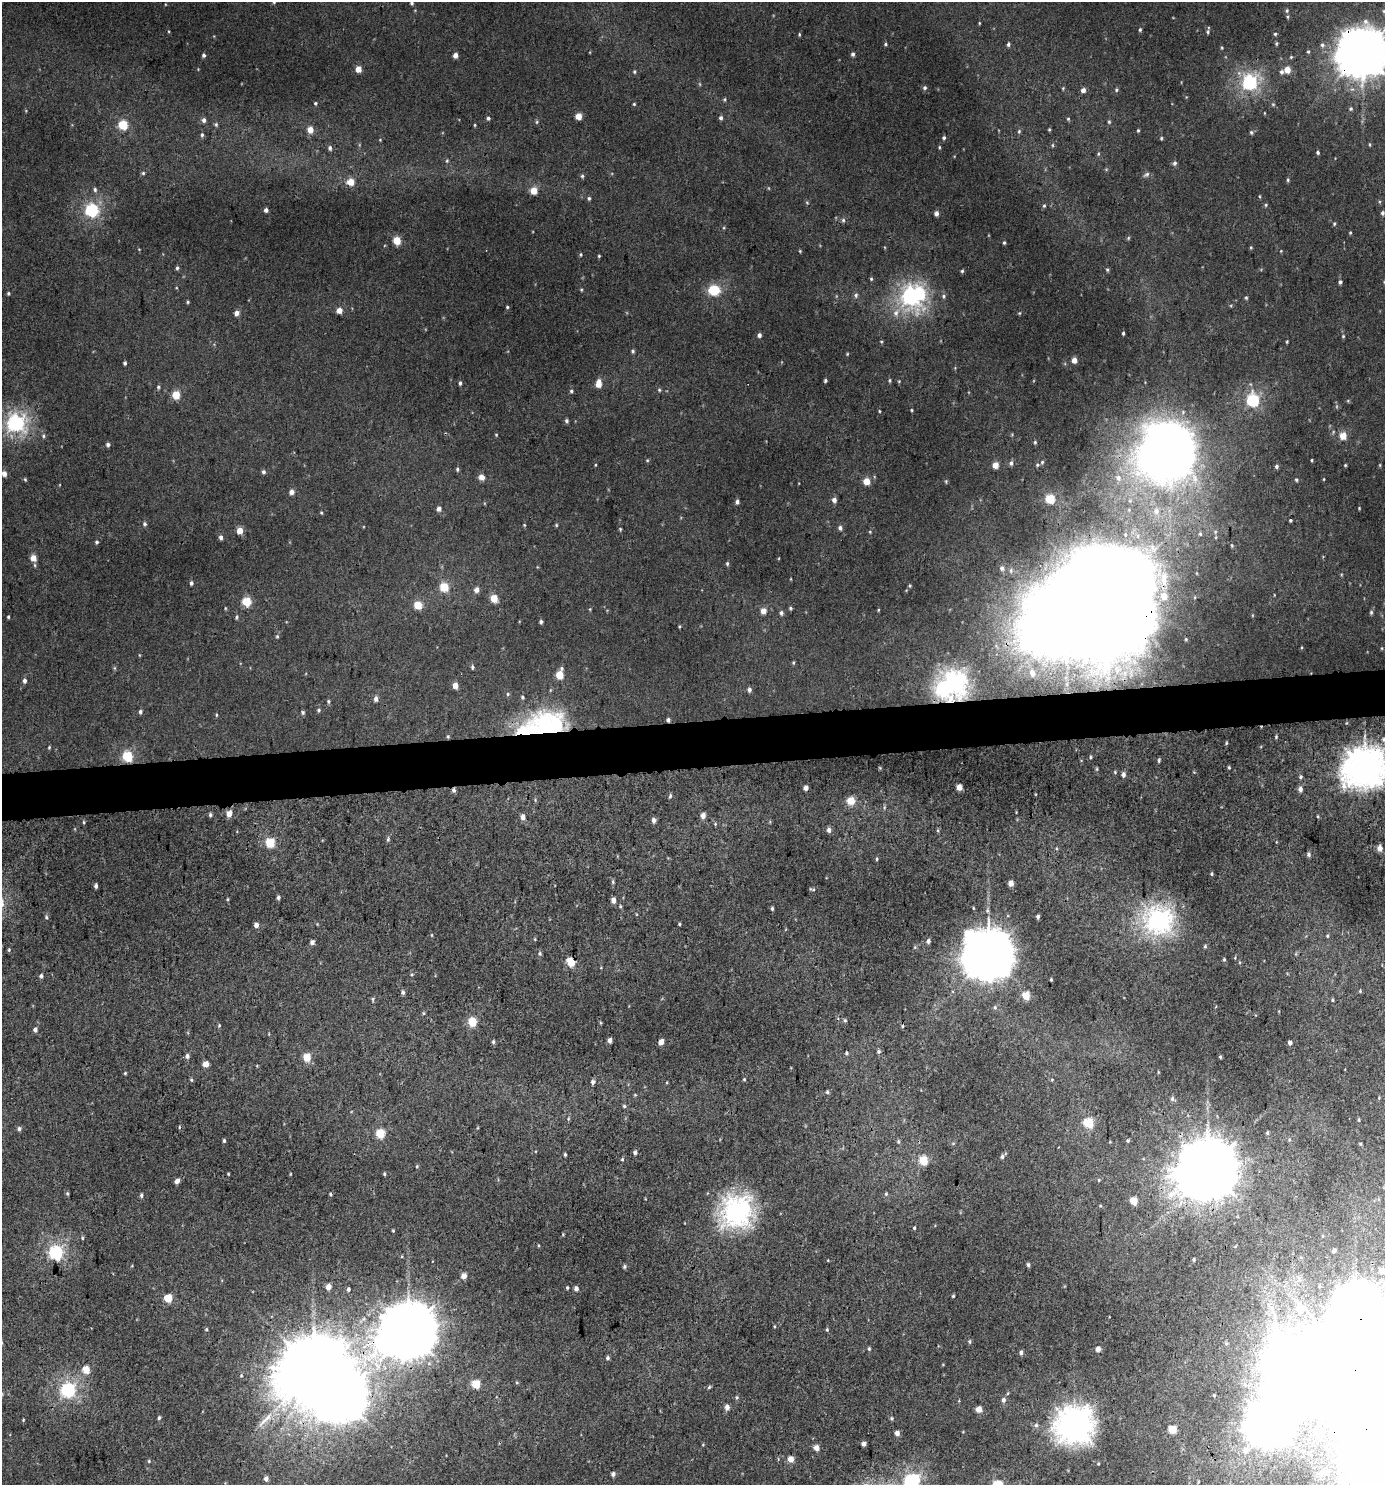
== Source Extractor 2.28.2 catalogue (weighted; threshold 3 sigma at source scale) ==
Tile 5 of 3 x 3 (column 2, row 2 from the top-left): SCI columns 1389-2771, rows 1488-2970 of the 4199 x 4457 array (HDU 1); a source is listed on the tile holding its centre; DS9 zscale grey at full resolution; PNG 1387 x 1487 px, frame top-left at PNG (2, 2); no overlay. Shown black and unused: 3% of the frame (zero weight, under 3 of 4 exposures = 1% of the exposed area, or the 3 px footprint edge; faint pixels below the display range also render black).
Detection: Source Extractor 2.28.2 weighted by HDU 2 'WHT'; one run over the whole footprint, this tile lists its part. Background 0.00555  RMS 0.0031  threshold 0.0141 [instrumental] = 3 sigma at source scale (4.5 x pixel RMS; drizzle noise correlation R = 1.50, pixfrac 1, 0.0396/0.0396 arcsec/px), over >= 5 px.
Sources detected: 405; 12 inside a brighter object's white glare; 1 long thin detection or spike segment (spike, bleed or trail) — not listed; the other 392 listed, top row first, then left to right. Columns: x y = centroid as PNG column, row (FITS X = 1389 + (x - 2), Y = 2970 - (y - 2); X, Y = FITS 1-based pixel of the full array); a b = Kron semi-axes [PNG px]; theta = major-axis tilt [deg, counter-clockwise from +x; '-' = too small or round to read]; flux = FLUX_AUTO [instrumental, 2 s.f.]
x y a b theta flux
274 2 4 3 - 0.29
412 3 5 4 - 0.46
1287 11 6 4 71 0.51
979 23 5 3 - 0.28
1140 30 5 4 - 0.46
1208 32 5 4 - 0.46
799 34 4 3 - 0.32
1275 34 4 4 - 0.39
1276 43 5 4 - 0.4
885 44 4 4 - 0.42
1008 44 6 4 86 0.6
1322 45 6 6 - 0.76
1222 48 4 3 - 0.29
1308 52 5 4 - 0.39
1362 52 17 16 - 910
853 54 5 4 - 0.73
204 55 4 4 - 0.68
455 55 4 4 - 2
1291 57 5 3 - 0.32
358 69 4 4 - 4.6
1287 70 5 5 - 4
634 72 5 4 - 0.42
1281 72 5 5 - 0.71
1250 82 6 6 - 72
925 88 5 5 - 0.62
1063 88 4 3 - 0.29
1083 90 4 4 - 1.9
1116 90 5 4 - 0.44
725 99 5 3 - 0.34
315 103 4 3 - 0.37
634 104 4 4 - 0.33
1273 104 5 5 - 0.42
1351 109 5 4 - 0.46
578 116 4 4 - 4.9
488 118 5 4 - 0.56
721 118 5 5 - 0.7
1068 119 5 4 - 0.37
204 120 6 5 - 0.86
537 122 5 4 - 0.42
1109 122 5 4 - 0.43
216 124 5 4 - 0.46
123 125 5 5 - 18
475 125 4 3 - 0.29
310 130 5 5 - 3.7
1049 130 4 4 - 0.33
1138 130 4 3 - 0.36
1019 131 5 5 - 0.45
1251 132 6 4 -75 0.52
202 135 5 4 - 0.51
944 138 5 5 - 0.57
1161 138 4 4 - 0.37
1052 145 5 3 - 0.33
939 147 5 3 - 0.31
330 148 5 4 - 0.69
1318 153 4 4 - 0.51
1098 154 5 3 - 0.34
447 161 5 4 - 0.38
1175 163 6 5 - 0.78
143 173 5 5 - 0.45
1146 174 9 5 28 0.8
582 176 5 5 - 0.5
1288 180 5 4 - 0.42
350 182 5 5 - 5.5
95 189 6 4 -89 0.61
534 191 5 5 - 5.8
589 198 5 4 - 0.48
1266 205 5 4 - 0.38
1044 206 5 4 - 0.42
92 210 6 6 - 54
266 210 4 4 - 1.1
936 213 4 4 - 1.5
1382 213 5 4 - 0.64
843 220 6 5 - 0.59
1334 224 5 4 - 0.39
1350 233 4 3 - 0.31
1128 238 6 3 72 0.36
397 240 5 5 - 9.2
1004 243 4 4 - 0.42
1251 247 4 4 - 0.32
800 251 4 3 - 0.3
1281 251 3 3 - 0.23
581 254 5 3 - 0.33
599 256 4 3 - 0.34
177 268 5 4 - 0.49
1107 270 5 4 - 0.4
962 271 4 4 - 0.45
871 279 5 4 - 0.37
1340 282 5 4 - 0.58
581 290 4 3 - 0.3
714 290 7 6 - 13
8 293 4 4 - 0.43
856 295 7 5 78 0.71
911 296 8 7 - 120
943 296 5 5 - 0.54
1246 298 5 4 - 0.41
188 302 4 3 - 0.38
507 307 4 4 - 0.35
339 310 4 4 - 3.6
236 313 5 5 - 1.7
896 313 9 8 - 2
1019 313 4 4 - 0.3
1123 333 3 3 - 0.42
759 335 4 4 - 1
1343 336 5 3 - 0.34
881 341 5 3 - 0.29
1287 342 3 3 - 0.31
633 351 5 4 - 0.48
847 354 4 3 - 0.27
1074 360 4 4 - 2.7
125 363 4 3 - 0.64
890 380 5 3 - 0.38
825 381 4 4 - 0.52
899 381 4 3 - 0.26
460 383 5 4 - 0.56
598 384 6 4 83 4.6
158 387 5 4 - 0.51
659 390 5 4 - 0.38
571 391 5 4 - 0.47
176 395 5 5 - 10
1253 400 6 6 - 45
912 410 4 3 - 0.3
879 411 4 3 - 0.26
567 421 5 5 - 0.62
16 423 7 7 - 98
496 435 4 4 - 0.29
43 436 5 4 - 0.45
1343 436 5 5 - 5.1
1035 442 5 4 - 0.42
108 445 5 5 - 0.76
1169 451 32 26 40 400
647 460 5 4 - 0.35
1312 460 4 2 - 0.29
1042 462 5 4 - 0.43
1011 463 7 6 - 0.82
595 465 4 3 - 0.25
995 465 4 4 - 3.9
1037 465 5 4 - 0.4
1345 465 3 3 - 0.31
1277 466 5 4 - 0.63
457 469 5 4 - 0.54
263 472 5 4 - 0.81
4 474 5 4 - 2.1
481 477 6 5 - 2.2
1118 478 9 8 - 2
25 479 4 4 - 0.36
1324 479 4 3 - 0.22
1296 480 5 3 - 0.42
866 481 5 5 - 5.8
946 481 5 4 - 0.37
291 492 4 4 - 1.9
1050 499 5 5 - 16
834 500 6 5 - 1.3
737 502 5 4 - 0.92
1359 508 3 3 - 0.25
439 509 4 4 - 1.6
1156 511 9 9 - 2.5
321 513 4 3 - 0.33
1290 520 3 3 - 0.47
145 524 5 5 - 0.64
524 525 4 4 - 0.3
556 525 5 4 - 0.33
840 528 5 5 - 0.96
620 529 4 4 - 0.32
240 530 5 4 - 4.3
870 532 4 3 - 0.28
1200 534 6 5 - 0.49
221 537 5 4 - 0.94
97 542 5 4 - 0.49
1232 545 5 3 - 0.29
33 558 5 5 - 4.1
727 563 5 4 - 0.48
1002 568 6 5 - 1.1
1164 578 18 7 89 3.2
191 583 5 4 - 0.7
910 586 4 4 - 0.34
444 587 5 5 - 13
476 590 6 5 - 1.4
1164 596 4 4 - 4.5
1107 597 37 31 -70 2800
494 598 5 4 - 7.4
246 601 5 5 - 14
418 605 5 5 - 9.2
225 608 5 3 - 0.27
790 608 5 4 - 0.42
590 609 5 3 - 0.29
878 610 5 3 - 0.25
763 611 5 4 - 3
1371 612 5 4 - 0.49
781 613 6 5 - 0.74
8 617 3 3 - 0.35
237 617 5 4 - 0.48
541 622 4 3 - 0.64
277 636 5 4 - 0.39
793 663 5 4 - 0.39
472 667 6 4 -90 0.51
1032 673 6 5 - 1.8
560 674 6 5 - 8.6
24 680 5 4 - 1.1
954 683 10 9 - 160
455 685 4 4 - 3.4
749 690 6 5 - 0.87
508 694 5 4 - 0.42
522 697 4 4 - 0.41
376 699 6 5 - 1.1
328 701 5 4 - 0.44
319 710 5 5 - 0.52
140 711 5 5 - 0.64
303 712 5 4 - 0.53
216 715 5 3 - 0.28
668 720 5 4 - 0.71
547 729 11 9 -4 220
448 736 5 4 - 0.37
1276 737 5 4 - 0.37
1383 739 7 7 - 0.98
1226 743 4 3 - 0.31
49 747 4 4 - 0.32
127 756 5 5 - 22
1090 757 4 4 - 0.37
1159 760 5 3 - 0.47
1229 767 4 3 - 0.34
1365 768 16 14 28 470
1097 769 6 4 90 0.35
1115 772 5 4 - 0.35
1123 775 6 5 - 1.1
1301 777 5 4 - 0.45
959 787 4 4 - 3.7
806 788 4 4 - 1.6
1300 789 6 5 - 1.4
454 790 6 5 - 0.83
670 796 6 4 80 0.53
535 800 6 3 74 0.38
851 801 6 6 - 5.9
884 807 6 4 -74 0.42
229 814 5 4 - 3.1
210 815 5 4 - 0.52
703 816 5 4 - 2.4
1318 816 4 3 - 0.32
523 817 5 4 - 1.8
654 820 6 5 - 1
84 822 4 4 - 0.34
715 824 5 4 - 0.34
829 830 6 5 - 1.3
938 830 5 3 - 0.4
388 839 6 4 -83 0.55
270 843 5 5 - 17
1380 848 6 5 - 2.3
1309 854 6 5 - 0.76
877 859 4 4 - 0.37
1212 874 3 3 - 0.36
613 882 6 4 -89 0.47
1011 883 4 4 - 2.7
96 886 5 3 - 0.81
278 897 4 4 - 0.72
227 899 5 3 - 0.3
613 900 5 4 - 1.9
620 906 5 4 - 0.34
772 908 4 3 - 0.49
46 917 6 4 -76 0.53
1038 917 4 3 - 0.76
1159 920 10 9 - 150
679 924 3 3 - 0.35
256 925 4 4 - 1.5
432 935 5 3 - 0.27
1327 936 5 4 - 0.42
928 941 5 5 - 0.9
312 942 5 4 - 1.3
1205 946 5 5 - 0.44
9 950 5 4 - 0.41
540 953 6 5 - 0.54
989 955 17 16 - 940
1235 958 5 3 - 0.26
1224 959 4 4 - 0.38
571 962 5 5 - 14
41 976 5 4 - 0.67
1051 980 3 2 - 0.32
1360 991 5 4 - 0.33
403 992 6 4 -85 0.69
1026 996 5 5 - 7.3
373 999 7 3 -82 0.43
1332 1000 4 4 - 0.39
995 1007 6 5 - 0.56
423 1013 5 3 - 0.34
845 1020 6 4 -67 0.5
472 1022 5 5 - 13
219 1025 5 4 - 0.37
902 1026 5 4 - 0.37
35 1030 5 5 - 0.98
610 1040 4 4 - 1.8
493 1042 6 4 78 0.53
661 1042 4 4 - 3.5
1290 1043 4 4 - 1.3
879 1051 5 5 - 0.65
846 1053 5 4 - 0.54
187 1056 6 5 - 0.9
307 1057 5 5 - 9.5
1220 1057 4 3 - 0.42
206 1064 4 4 - 4
125 1073 4 3 - 0.36
744 1079 4 3 - 0.35
191 1080 5 4 - 0.39
593 1082 5 4 - 0.94
827 1092 5 4 - 0.53
1172 1099 7 6 - 0.77
624 1106 5 4 - 0.45
568 1119 6 3 72 0.37
1359 1120 5 3 - 0.38
1088 1123 5 5 - 21
179 1127 5 3 - 0.28
19 1129 5 5 - 0.8
1267 1133 5 3 - 0.43
380 1134 5 5 - 16
224 1141 4 3 - 0.52
898 1141 6 4 -89 0.55
1128 1141 5 4 - 0.41
1360 1144 4 3 - 0.37
635 1152 5 4 - 0.79
565 1154 3 3 - 0.39
1002 1157 6 5 - 0.81
622 1159 5 4 - 0.4
923 1161 5 5 - 13
417 1166 4 3 - 0.29
1208 1170 20 19 - 2100
228 1174 3 2 - 0.27
290 1174 4 2 - 0.23
384 1174 4 3 - 0.41
1099 1180 4 4 - 0.3
177 1181 6 5 - 1.4
67 1193 5 4 - 0.44
330 1194 4 3 - 0.4
886 1194 6 5 - 0.5
141 1195 5 4 - 0.6
1134 1201 5 5 - 7
736 1212 12 11 - 210
914 1228 4 3 - 0.43
393 1231 3 3 - 0.31
563 1234 5 4 - 0.31
1323 1236 6 3 -71 0.35
82 1238 4 4 - 0.39
1334 1251 5 5 - 1.3
56 1253 6 6 - 59
1194 1259 3 3 - 0.43
828 1260 3 2 - 0.21
1028 1265 5 4 - 0.65
624 1267 5 4 - 0.55
1382 1271 5 5 - 2.6
464 1276 5 4 - 3
328 1287 4 4 - 2.8
567 1288 4 3 - 0.36
348 1289 4 4 - 0.65
576 1289 5 4 - 1.4
953 1296 4 3 - 0.35
168 1298 5 5 - 10
1300 1309 6 5 - 4
774 1326 4 3 - 0.27
206 1329 4 4 - 0.37
827 1330 5 4 - 0.4
408 1331 30 19 39 1600
970 1342 5 4 - 0.5
869 1349 5 4 - 0.46
1098 1349 4 4 - 2.1
1021 1352 5 4 - 0.98
608 1358 5 4 - 0.7
1355 1359 25 17 88 6700
86 1370 5 5 - 5.5
314 1370 25 24 - 3500
517 1383 5 3 - 0.33
476 1384 5 5 - 11
709 1387 5 4 - 0.43
68 1390 6 6 - 65
1008 1393 5 3 - 0.33
1214 1395 3 3 - 0.35
737 1397 6 5 - 0.54
1003 1400 6 5 - 0.97
727 1407 5 5 - 1.7
979 1409 4 4 - 3.5
159 1418 5 4 - 0.59
891 1418 5 5 - 0.49
23 1420 4 3 - 0.27
1036 1425 7 6 - 0.93
1074 1426 14 13 - 340
1172 1429 5 5 - 9.6
897 1433 4 4 - 1.7
864 1444 4 4 - 1.4
816 1448 5 4 - 2.5
791 1459 5 4 - 3.8
149 1461 5 4 - 0.37
1326 1472 6 6 - 2.8
613 1474 5 4 - 1
1321 1474 8 7 - 1.6
266 1479 5 4 - 1.3
912 1480 9 6 15 66
1198 1482 4 3 - 0.23
Overlapping masked pixels (flux is a lower limit): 10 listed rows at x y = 1362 52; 1107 597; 954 683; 668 720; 547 729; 454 790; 1208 1170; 408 1331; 1355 1359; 314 1370
Isophote crosses this tile's border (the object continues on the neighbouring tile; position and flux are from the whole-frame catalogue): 6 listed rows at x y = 274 2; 1362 52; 1383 739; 1365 768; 1355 1359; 912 1480